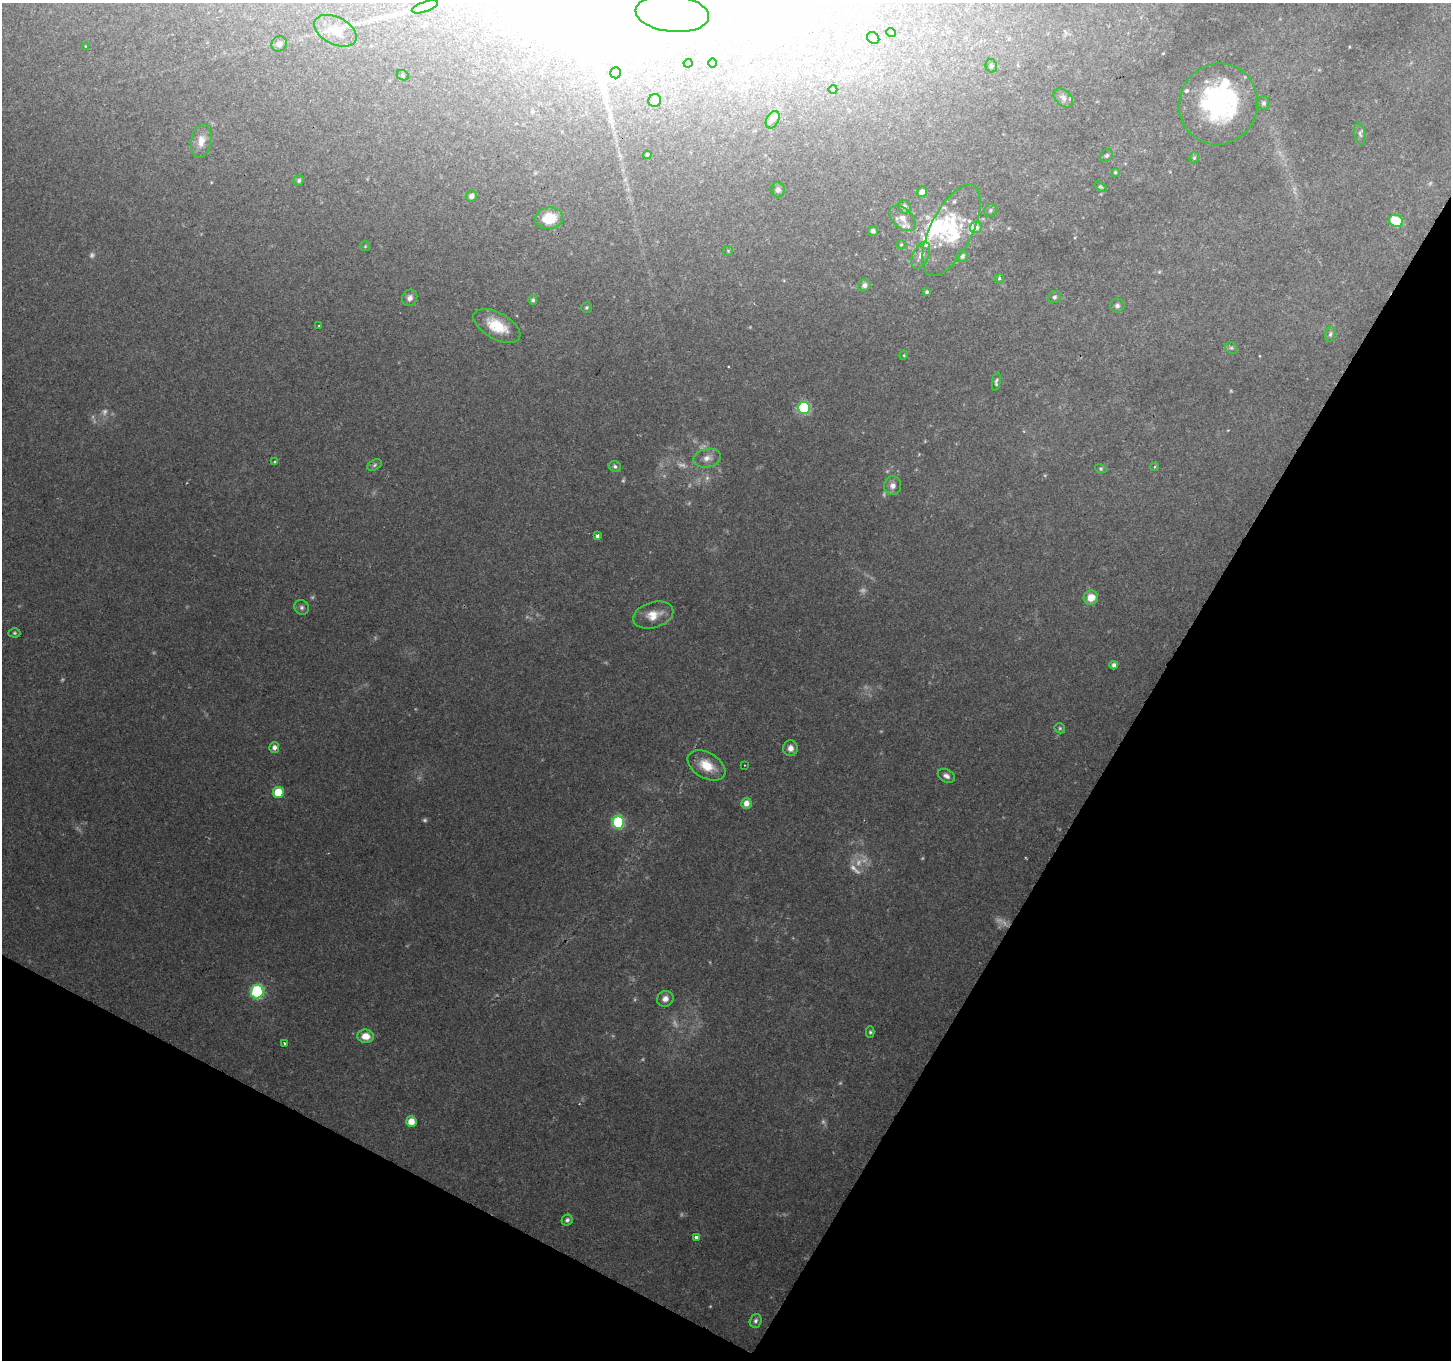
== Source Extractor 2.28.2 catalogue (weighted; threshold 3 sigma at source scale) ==
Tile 15 of 4 x 4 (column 3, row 4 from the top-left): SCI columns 2900-4348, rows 198-1555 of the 5806 x 5894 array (HDU 1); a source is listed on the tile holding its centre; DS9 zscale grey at full resolution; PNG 1453 x 1362 px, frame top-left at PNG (2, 3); each listed source drawn as its Kron ellipse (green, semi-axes under 4 px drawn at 4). Shown black and unused: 29% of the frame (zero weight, under 2 of 3 exposures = <1% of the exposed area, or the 3 px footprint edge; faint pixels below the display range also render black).
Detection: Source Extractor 2.28.2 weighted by HDU 2 'WHT'; one run over the whole footprint, this tile lists its part. Background 0.15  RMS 0.0076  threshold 0.034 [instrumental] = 3 sigma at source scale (4.5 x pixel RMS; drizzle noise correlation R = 1.50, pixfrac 1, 0.0396/0.0396 arcsec/px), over >= 5 px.
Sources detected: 129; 22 too faint to see at this stretch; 4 inside a brighter object's white glare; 1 cosmic-ray / hot-pixel residue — neither listed nor drawn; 14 inside a brighter listed object's ellipse — not listed separately; the other 88 listed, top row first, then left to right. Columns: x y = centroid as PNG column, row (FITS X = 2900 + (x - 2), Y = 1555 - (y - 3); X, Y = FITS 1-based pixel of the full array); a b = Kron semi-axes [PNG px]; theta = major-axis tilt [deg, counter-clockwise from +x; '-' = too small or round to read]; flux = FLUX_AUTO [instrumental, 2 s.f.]
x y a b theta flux
425 7 14 5 19 3.6
672 14 37 18 -6 36
335 31 23 13 -27 12
891 32 5 3 - 0.7
873 38 6 5 - 1.5
279 44 8 7 - 3
85 46 2 2 - 0.61
688 63 4 4 - 0.83
712 63 4 3 - 0.72
991 66 6 5 - 2.2
616 73 5 5 - 23
403 75 6 5 - 1.2
833 89 4 3 - 0.64
1063 98 11 7 -44 4
655 101 6 6 - 4.4
1264 103 7 6 - 1.8
1218 104 41 39 66 100
773 120 9 6 61 3
1360 134 11 5 -79 2.3
201 141 17 10 81 8
647 155 4 4 - 1.6
1107 155 7 5 44 1.9
1194 158 6 4 75 1.1
1115 172 4 3 - 1.1
299 180 6 5 - 1.5
1100 187 7 4 -36 0.98
778 190 7 6 - 2.7
922 192 5 5 - 4.6
471 196 6 5 - 3.6
904 207 7 6 - 4.2
991 210 7 6 - 1.6
549 218 14 11 8 19
903 218 15 9 -45 7.3
1396 221 7 6 - 33
976 227 6 5 - 4.1
951 230 50 21 63 43
873 231 5 5 - 2.4
901 245 4 4 - 0.95
365 246 5 5 - 0.83
728 251 5 5 - 0.95
921 255 14 8 65 5.2
962 256 5 5 - 2.4
1000 279 4 4 - 1.7
864 285 6 6 - 2.9
927 292 4 3 - 1.6
1054 297 7 6 - 1.7
410 298 8 7 - 3.2
533 300 5 4 - 1.5
1117 306 7 7 - 2.4
586 308 5 5 - 1.2
319 325 3 2 - 1.2
497 326 26 13 -29 20
1330 334 8 5 79 1.8
1231 348 6 5 - 1.5
904 355 4 3 - 0.72
996 382 9 4 82 1.7
804 408 6 6 - 72
707 458 14 9 12 5.8
275 462 4 3 - 0.82
375 465 8 5 28 1.6
615 466 6 5 - 1.9
1155 467 4 4 - 1.1
1101 469 6 4 -19 1.1
893 486 9 8 - 4.7
597 536 3 3 - 3.6
1091 598 7 7 - 11
302 607 7 7 - 2.3
653 615 20 13 17 12
14 633 6 4 -2 1.2
1114 665 4 4 - 3
1060 728 5 5 - 1.2
274 747 5 5 - 3.2
790 748 8 7 - 4.4
706 765 20 13 -30 16
745 765 3 2 - 0.99
946 776 9 6 -27 3.6
278 792 5 5 - 21
746 803 5 5 - 6.1
618 822 6 6 - 78
257 992 7 6 - 99
665 999 8 7 - 5
870 1032 6 4 -90 1.3
366 1036 8 6 -6 9.6
285 1043 3 3 - 1.8
411 1122 5 5 - 11
567 1220 6 5 - 1.9
696 1237 4 3 - 3.2
756 1321 7 5 71 2.1